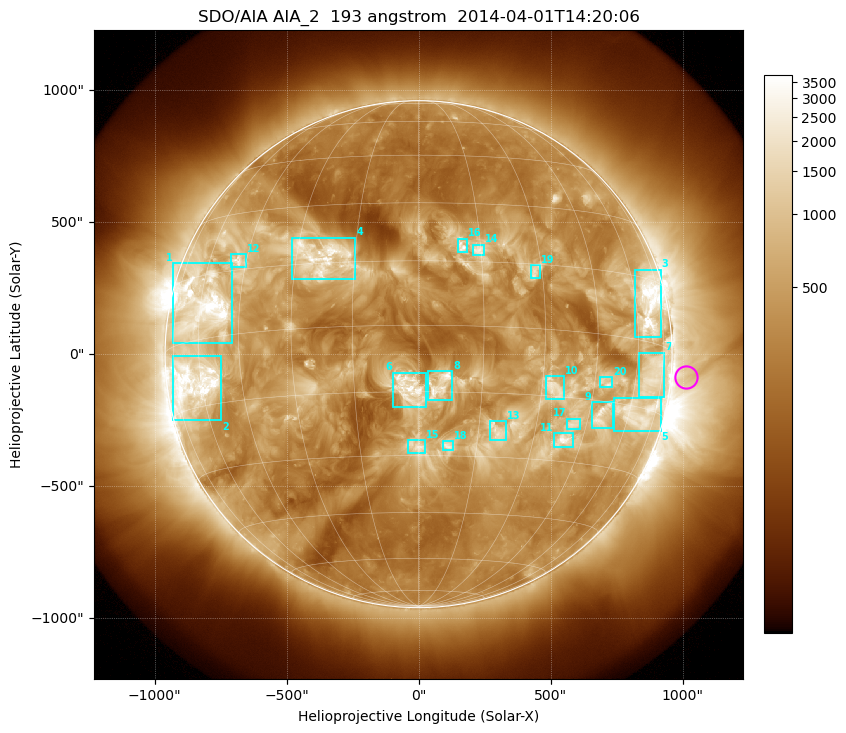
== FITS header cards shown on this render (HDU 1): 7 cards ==
TELESCOP= 'SDO/AIA'
INSTRUME= 'AIA_2'
WAVELNTH=                  193
WAVEUNIT= 'angstrom'
DATE-OBS= '2014-04-01T14:20:06.84'
CTYPE1  = 'HPLN-TAN'
CTYPE2  = 'HPLT-TAN'

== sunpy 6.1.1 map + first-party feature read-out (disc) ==
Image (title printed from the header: SDO/AIA AIA_2  193 angstrom  2014-04-01T14:20:06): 1024 x 1024 px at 2.4 arcsec/px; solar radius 960 arcsec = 400 px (full disc in frame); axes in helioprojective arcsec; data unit not stated in the header (colour bar unlabelled)
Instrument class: DISC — disc imager (sunpy class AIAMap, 193 A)
Bright regions (active regions / flare kernels): reference = the median radial profile (limb darkening/brightening removed); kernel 9 px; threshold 5 sigma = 955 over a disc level ~343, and >= 1.15x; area >= 12 px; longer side >= 10 px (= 24 arcsec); searched inside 0.97 R_sun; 25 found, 20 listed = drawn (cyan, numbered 1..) (cap 20 boxes per figure: the strongest are kept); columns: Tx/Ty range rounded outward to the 5 arcsec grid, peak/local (2 s.f.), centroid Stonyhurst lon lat
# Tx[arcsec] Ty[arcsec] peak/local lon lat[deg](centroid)
1 -930..-705 40..345 16 -59 +8
2 -930..-745 -250..-5 15 -63 -9
3 820..920 65..320 12 +66 +9
4 -480..-240 280..445 5.9 -24 +17
5 740..920 -290..-165 6.3 +64 -16
6 -95..30 -200..-70 10 -2 -14
7 835..930 -165..5 5.2 +69 -7
8 35..130 -175..-65 9.4 +5 -13
9 655..740 -280..-180 7.2 +49 -18
10 480..550 -170..-85 4.6 +33 -13
11 510..585 -350..-300 8 +39 -25
12 -710..-655 325..380 7.9 -48 +17
13 265..330 -325..-255 3.9 +20 -24
14 205..250 375..415 5.1 +15 +18
15 -40..25 -375..-325 4.8 +0 -28
16 145..185 385..440 5.5 +10 +19
17 565..615 -285..-245 5 +41 -21
18 90..130 -365..-325 5.1 +8 -27
19 425..460 285..335 4.5 +28 +13
20 685..735 -125..-85 5.8 +49 -11
Off-limb structures (1.02-1.3 R_sun): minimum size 162 px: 3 found; the strongest spans PA ~220..310 deg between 1.02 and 1.3 R_sun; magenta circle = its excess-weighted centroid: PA ~265 deg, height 1.06 R_sun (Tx ~1010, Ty ~-90 arcsec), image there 2.3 x the reference